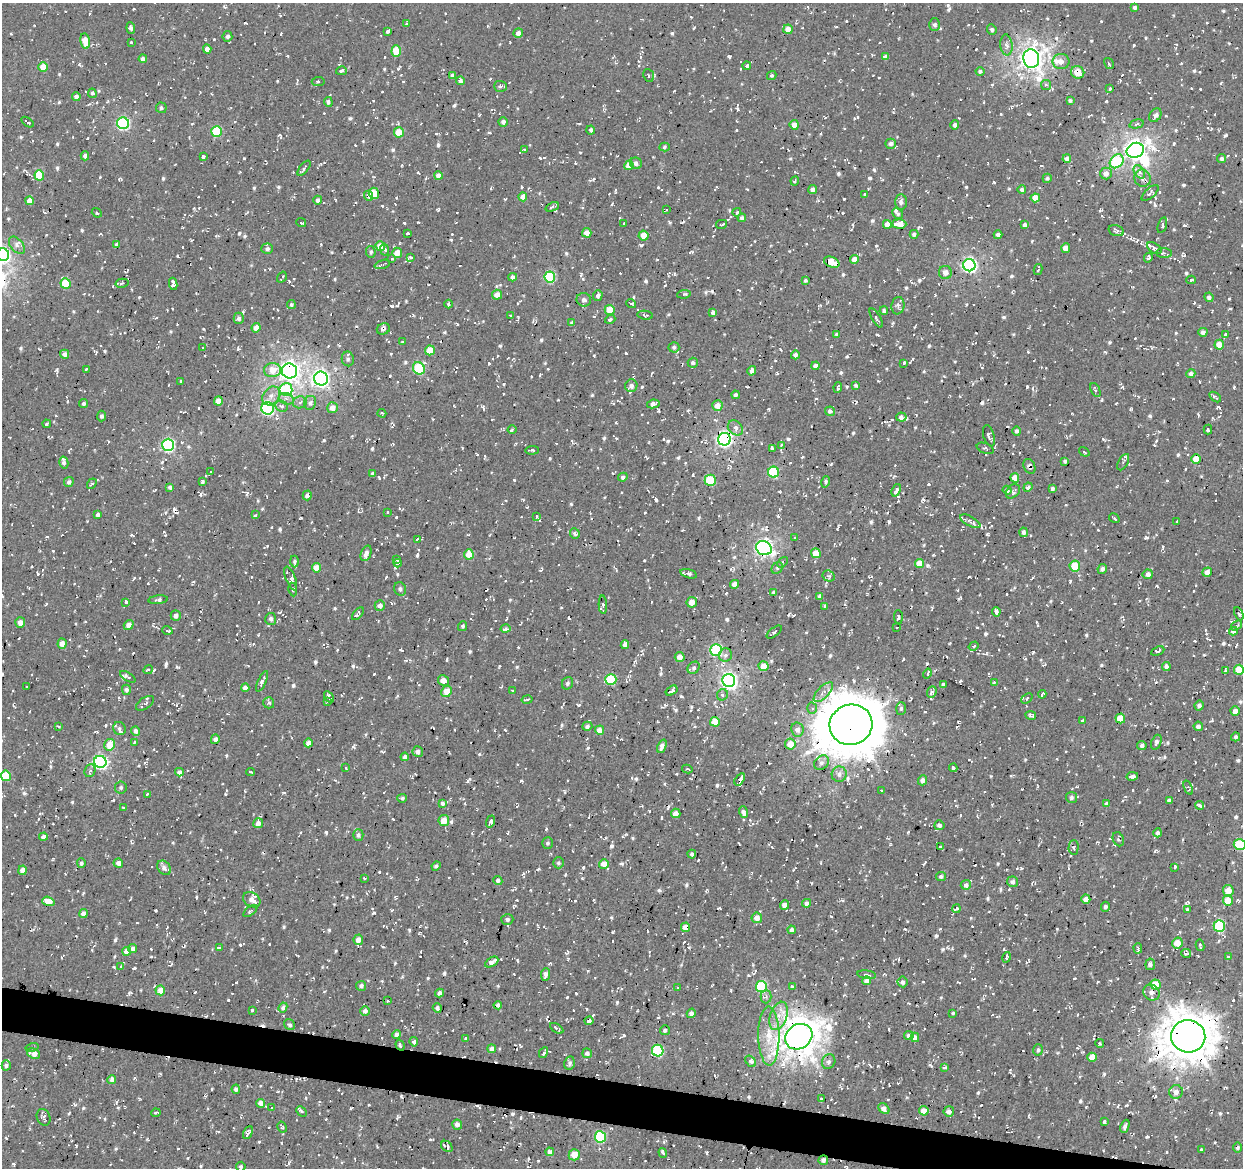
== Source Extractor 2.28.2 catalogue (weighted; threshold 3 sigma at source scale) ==
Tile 6 of 4 x 4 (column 2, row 2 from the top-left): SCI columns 1245-2485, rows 2614-3779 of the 4966 x 5165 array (HDU 1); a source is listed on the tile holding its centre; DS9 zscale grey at full resolution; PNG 1245 x 1170 px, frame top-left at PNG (2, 3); each listed source drawn as its Kron ellipse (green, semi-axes under 4 px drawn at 4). Shown black and unused: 3% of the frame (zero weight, under 2 of 3 exposures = <1% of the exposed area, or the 3 px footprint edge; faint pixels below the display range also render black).
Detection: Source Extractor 2.28.2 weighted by HDU 2 'WHT'; one run over the whole footprint, this tile lists its part. Background 0.00843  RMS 0.0089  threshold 0.0399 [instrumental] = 3 sigma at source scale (4.5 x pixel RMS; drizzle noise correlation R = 1.50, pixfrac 1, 0.0396/0.0396 arcsec/px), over >= 5 px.
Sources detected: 1665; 1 inside a brighter object's white glare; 133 cosmic-ray / hot-pixel residue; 1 long thin detection or spike segment (spike, bleed or trail) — neither listed nor drawn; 24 inside a brighter listed object's ellipse — not listed separately; of the other 1506, all 500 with FLUX_AUTO >= 1.73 (the completeness limit of this list) listed and drawn (1006 fainter detections not listed), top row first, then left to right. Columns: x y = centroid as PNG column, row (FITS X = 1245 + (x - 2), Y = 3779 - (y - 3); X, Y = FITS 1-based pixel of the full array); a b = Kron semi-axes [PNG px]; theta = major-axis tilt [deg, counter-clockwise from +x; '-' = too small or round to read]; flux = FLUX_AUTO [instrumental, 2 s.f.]
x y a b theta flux
1135 7 4 4 - 2.3
407 24 4 3 - 2
935 25 6 5 - 2.4
131 28 6 4 -85 2.3
788 29 4 4 - 9.9
992 30 5 4 - 2.2
388 31 4 3 - 3.8
518 33 5 4 - 4.4
227 36 5 5 - 2.5
85 41 8 4 -79 17
131 42 3 3 - 1.7
1006 45 10 6 -84 4.8
207 49 5 4 - 5.3
396 51 6 5 - 15
885 57 4 4 - 3.1
143 59 4 4 - 3.9
1031 59 9 8 - 800
1061 62 8 7 - 6.4
1109 63 6 3 -58 1.8
747 66 4 3 - 2.5
43 67 5 4 - 14
341 71 5 4 - 2.3
980 72 4 4 - 2.4
1078 72 7 6 - 12
649 75 6 5 - 1.9
772 75 5 4 - 1.7
453 76 4 4 - 3.1
318 81 6 4 5 2.2
461 81 4 4 - 4.1
1046 85 5 5 - 1.8
500 86 6 5 - 1.9
1110 89 4 3 - 2.1
92 93 5 4 - 1.9
76 97 4 4 - 3.4
1070 101 4 4 - 1.9
328 102 5 4 - 2.2
161 108 5 5 - 1.8
1155 115 7 5 54 3.5
27 122 7 3 -34 2.6
503 122 4 4 - 3.2
123 123 6 6 - 140
1137 124 7 4 14 3
794 125 5 4 - 7.3
955 125 4 4 - 3.1
591 130 4 4 - 2.4
217 131 5 5 - 58
399 132 5 5 - 20
891 144 5 5 - 2.9
664 147 5 4 - 1.9
524 150 3 3 - 1.9
1135 150 9 7 23 600
85 156 4 4 - 3.3
203 157 4 3 - 2.4
1222 158 4 4 - 2.4
1067 159 4 4 - 5.5
1117 161 8 6 46 57
636 163 6 5 - 3.5
629 165 5 4 - 15
304 168 9 3 52 3.2
1139 172 7 4 -57 6
1106 173 6 6 - 5.6
39 175 5 5 - 24
438 175 4 4 - 4.4
1047 178 4 4 - 2
1142 178 9 8 - 5.1
795 181 4 3 - 1.7
1022 189 4 4 - 2.3
813 190 4 4 - 3.4
374 193 6 5 - 25
1150 193 10 4 41 2.4
865 194 4 3 - 2.4
369 196 5 3 - 3.5
523 197 4 4 - 7.8
1035 198 4 4 - 12
318 200 5 4 - 3.7
29 201 4 4 - 7.4
901 202 7 6 - 3
552 207 7 4 22 2.3
667 209 3 3 - 2
737 212 4 4 - 2
97 213 5 4 - 1.7
898 214 6 5 - 1.9
742 218 4 4 - 2.9
301 223 5 3 - 2.1
624 224 4 3 - 3.4
722 224 6 2 14 2.1
887 224 4 4 - 8.9
899 224 7 4 -2 20
1025 225 4 4 - 3.1
1162 225 8 4 74 1.9
1116 230 8 5 -16 2.6
408 233 3 3 - 2.9
587 233 5 4 - 7.9
914 234 4 4 - 1.9
644 235 5 5 - 11
998 235 4 4 - 3.7
117 244 4 4 - 3.2
17 245 10 6 -49 3.7
380 246 5 4 - 13
1066 248 5 4 - 12
1154 248 8 5 -33 3.8
267 249 6 5 - 2.6
385 249 6 4 -78 2.4
371 252 6 5 - 1.8
397 253 5 5 - 11
1164 253 8 5 -7 2.5
3 255 6 6 - 220
411 258 4 3 - 2.4
1148 258 5 3 - 2.4
392 259 3 2 - 1.7
854 259 4 4 - 6.4
832 262 8 5 -22 18
382 264 8 3 18 2.1
969 265 6 6 - 260
1038 270 6 2 79 2.3
945 273 6 6 - 6.1
282 277 6 3 58 2.8
513 277 4 4 - 3.5
550 277 5 5 - 81
806 280 4 4 - 1.7
1191 280 4 2 - 2.2
65 283 5 5 - 29
122 283 7 4 13 1.8
173 284 6 4 -82 3
684 294 7 4 7 1.9
497 295 5 5 - 7.2
598 295 5 4 - 3.2
1209 297 5 4 - 3
584 300 7 6 - 3.2
291 304 4 4 - 1.8
449 304 4 3 - 2.9
631 304 5 3 - 2.4
898 306 9 6 81 3
610 310 5 5 - 21
884 311 4 3 - 2
713 312 4 4 - 2.6
645 315 8 4 -7 2.1
511 316 4 3 - 2.7
239 318 5 5 - 2.9
876 318 11 3 -60 1.8
610 319 5 4 - 2.1
572 323 4 4 - 1.8
256 328 4 4 - 8
383 329 7 5 24 3
1203 332 4 4 - 4.2
1226 334 4 3 - 1.9
837 335 4 4 - 1.9
402 342 3 3 - 3.3
1219 345 5 5 - 12
203 347 3 3 - 1.9
674 347 5 5 - 2.1
430 350 5 5 - 18
65 354 4 4 - 4.4
795 355 4 4 - 2.9
348 359 7 6 - 2.4
693 363 5 5 - 2.3
904 363 3 2 - 2
816 366 4 4 - 4.3
419 368 6 5 - 70
86 369 3 3 - 1.7
272 370 8 7 - 12
290 371 8 7 - 530
752 371 5 4 - 4.2
1191 374 4 4 - 3.3
321 379 7 7 - 340
181 381 3 3 - 1.8
856 385 4 4 - 1.8
631 386 6 6 - 3.7
838 387 5 3 - 2.7
286 389 6 6 - 58
1095 390 7 4 -66 2.4
735 395 4 4 - 2.7
271 396 10 8 53 5.7
1215 397 7 4 -36 2
286 399 7 5 -19 3.4
218 401 4 4 - 8.7
300 402 7 6 - 2.4
84 403 4 4 - 2.1
310 403 7 6 - 2.8
653 404 6 4 9 5.3
281 406 6 5 - 3.3
717 406 5 5 - 9.5
268 408 6 6 - 150
332 408 5 5 - 8
830 411 5 4 - 3
382 413 4 3 - 2.2
101 416 5 4 - 2.3
901 417 5 4 - 4.3
47 424 4 3 - 2.4
735 428 8 6 -41 4.4
1208 429 5 3 - 2.5
512 430 4 3 - 2.3
1017 431 4 4 - 2.5
989 436 11 5 -74 3
724 439 6 6 - 280
168 445 6 6 - 150
782 445 3 3 - 1.8
772 448 3 3 - 2.1
985 448 9 5 -21 2
532 450 7 2 2 1.8
1084 452 6 3 -35 1.9
1196 459 5 4 - 17
1065 461 4 3 - 1.9
1123 462 9 4 61 2.2
64 463 6 4 -77 2.8
1029 466 8 5 -64 3.2
211 472 3 3 - 10
773 472 5 5 - 70
373 474 3 3 - 1.7
623 477 5 4 - 3.3
1015 478 4 4 - 8.7
710 480 5 5 - 34
69 482 5 4 - 3
203 482 4 3 - 2.5
826 482 6 4 74 1.8
92 484 6 3 54 1.9
170 487 4 4 - 2.6
1028 487 5 4 - 2.9
1052 488 4 3 - 2.8
896 490 6 3 68 3.9
1007 490 4 4 - 3.1
1013 491 8 6 46 2.8
307 495 5 4 - 3.6
387 512 3 3 - 2
98 515 4 3 - 2.6
256 515 3 3 - 2.5
536 516 4 3 - 2.9
1114 518 6 2 -32 1.9
970 521 11 4 -29 3.2
1177 522 4 3 - 2.3
1024 532 5 4 - 3.1
575 533 5 5 - 2.7
794 538 3 3 - 1.9
417 539 4 3 - 5.1
764 548 8 6 -25 280
366 553 8 5 69 4.6
816 553 5 4 - 15
469 554 5 4 - 17
396 559 3 3 - 1.9
294 561 6 4 -90 1.9
782 562 6 4 48 1.9
398 563 4 3 - 2.8
919 563 4 4 - 13
1075 566 5 5 - 25
316 568 4 4 - 14
777 568 6 5 - 2
1102 569 5 4 - 3
1207 572 5 4 - 6.4
689 574 8 4 -15 1.9
1148 574 5 5 - 4.8
829 576 6 5 - 2.4
291 578 13 5 -69 4.5
735 584 4 4 - 7.6
400 589 7 6 - 2.2
293 590 7 4 -82 2
774 592 4 3 - 2.3
820 596 4 4 - 3
158 600 10 4 6 2.6
126 602 3 3 - 2.8
692 602 5 5 - 7.9
380 605 5 5 - 4.4
603 605 9 4 -87 2.7
825 607 4 3 - 2.2
996 612 5 4 - 2.7
358 614 7 4 48 2.5
1239 614 7 4 -65 1.9
176 616 5 5 - 3.7
898 617 7 4 -87 2.3
271 619 6 5 - 2.9
20 622 5 5 - 5.5
129 625 5 4 - 6.7
1236 625 6 4 38 2.1
463 626 5 4 - 1.9
897 627 3 2 - 1.8
505 628 5 4 - 3.2
167 630 5 2 - 1.8
1233 631 4 4 - 3.3
774 632 9 3 38 2.4
62 644 5 4 - 7.2
625 644 4 4 - 3.4
974 646 5 4 - 1.8
716 650 6 6 - 96
1158 651 7 3 25 2.6
725 655 7 6 - 3.5
680 657 5 5 - 6.9
763 666 5 5 - 12
1166 666 4 4 - 3.8
694 668 6 5 - 2.4
148 670 5 3 - 1.9
1226 670 3 3 - 2.4
1239 670 5 5 - 28
927 674 5 4 - 2
128 677 8 4 -31 2.5
611 679 5 5 - 48
443 680 5 5 - 7.8
262 681 11 4 65 3.8
729 681 6 6 - 330
994 682 3 3 - 1.8
567 683 6 5 - 2.1
943 685 4 3 - 1.9
27 687 3 3 - 2.6
245 688 4 4 - 4
126 690 5 4 - 2.6
513 690 3 3 - 2.4
446 691 6 5 - 12
672 691 6 3 34 3.4
823 692 13 5 45 4.7
932 692 6 4 67 3.5
1042 694 4 2 - 1.8
722 695 6 5 - 2.1
329 697 6 3 -60 2.1
1027 698 6 4 41 1.9
527 700 6 3 11 2.4
327 701 3 3 - 2.5
145 703 10 5 35 3.4
269 703 6 5 - 1.9
1199 705 5 4 - 2.5
812 708 5 5 - 2.2
901 708 6 5 - 2.1
1235 711 4 4 - 5.4
1031 715 5 4 - 4.1
1120 718 5 5 - 22
1083 720 4 3 - 3.3
715 722 5 5 - 15
851 725 21 20 - 4400
58 726 4 3 - 1.8
587 726 5 4 - 2.6
1198 726 5 4 - 3.6
119 729 7 6 - 2.5
600 730 4 4 - 8.8
797 730 7 6 - 4.3
136 731 5 4 - 3.5
1236 737 4 4 - 1.8
215 739 5 4 - 2.7
135 742 3 3 - 1.7
1156 742 8 5 69 2.9
308 743 4 4 - 6.5
790 744 5 5 - 11
110 745 6 5 - 14
1142 745 5 4 - 2.5
662 746 7 4 68 4.2
418 752 5 5 - 4.1
405 757 4 4 - 3.5
100 762 6 6 - 190
821 763 8 6 44 3.5
345 768 3 3 - 1.7
953 768 4 3 - 1.8
687 769 5 3 - 1.8
90 771 6 5 - 1.9
179 772 4 4 - 4.1
251 772 4 2 - 2.1
839 774 8 7 - 4.1
6 776 5 5 - 31
1132 776 6 3 12 3.3
740 779 7 3 56 4.5
922 780 5 4 - 4
121 787 6 5 - 2
1188 788 7 4 -69 2
882 790 3 3 - 1.7
147 794 3 3 - 2
1071 797 5 5 - 2.3
402 798 5 4 - 2.1
1169 800 4 4 - 2.9
442 803 4 4 - 2
1107 804 4 4 - 2.7
1199 805 4 3 - 4.6
123 807 3 3 - 1.8
743 812 6 4 -72 5
676 813 4 4 - 4.9
444 820 5 5 - 13
491 821 6 3 71 2.5
258 823 5 5 - 4.1
939 825 5 5 - 2.8
1158 833 4 4 - 2.6
358 835 6 5 - 2.6
43 837 4 4 - 4.6
1118 839 7 5 -64 1.9
548 843 6 5 - 1.9
1240 845 6 5 - 58
940 847 4 3 - 2.6
1074 847 7 5 88 2.2
692 854 4 4 - 2.2
81 863 4 3 - 1.7
118 863 5 4 - 5
558 863 5 5 - 1.7
604 864 5 5 - 10
436 866 5 4 - 2
1175 867 4 2 - 2.6
164 868 8 6 -48 4.6
22 870 5 4 - 6.2
941 876 5 4 - 1.8
364 879 4 3 - 2.1
498 880 5 4 - 2.6
1012 882 5 5 - 3.4
966 885 5 5 - 3.4
1228 891 5 5 - 11
1086 899 4 4 - 7.6
252 900 9 7 -33 7.5
48 901 6 4 -20 20
1228 901 5 5 - 19
807 903 4 4 - 4.3
784 905 4 4 - 5.1
1105 907 5 4 - 2.3
956 909 4 3 - 2.4
1187 909 4 3 - 2.1
250 911 8 4 38 1.9
83 914 4 4 - 6.8
757 918 5 5 - 6.9
507 919 6 5 - 2.4
1219 926 6 5 - 73
685 927 4 4 - 9.7
792 930 4 4 - 3.6
358 940 5 4 - 6.4
1177 943 5 5 - 13
1200 945 6 2 -78 1.7
219 947 4 3 - 2.5
133 948 4 4 - 3.8
1138 948 5 3 - 3.4
127 951 4 4 - 9.4
1186 953 5 4 - 2.9
1006 957 5 4 - 2.1
1228 957 3 3 - 1.9
492 962 7 4 30 5.7
1150 964 6 4 83 2.3
121 967 3 3 - 2.1
545 974 6 4 84 4.4
867 975 9 4 -8 2.8
867 981 4 4 - 3.3
903 982 5 5 - 3.2
1155 984 5 5 - 20
361 986 5 5 - 2.7
761 986 6 5 - 65
792 987 4 3 - 2.8
678 988 3 3 - 1.8
160 990 5 5 - 15
1152 992 8 7 - 4
439 993 4 4 - 3.1
766 997 6 5 - 2.7
388 1001 3 3 - 2.6
498 1005 4 4 - 2.5
283 1007 5 4 - 2.5
437 1008 5 4 - 2.3
252 1010 3 3 - 3.4
365 1011 5 5 - 3.9
691 1013 5 4 - 3.6
953 1013 3 3 - 2.2
778 1016 15 8 71 10
589 1021 4 4 - 3.7
290 1025 6 5 - 2.3
557 1028 7 3 -32 2.2
665 1030 5 5 - 2
397 1035 4 4 - 4.1
769 1036 29 10 -89 21
909 1036 5 4 - 4.9
1188 1036 17 16 - 2900
799 1037 14 12 35 1700
915 1037 5 4 - 5.4
466 1038 4 3 - 2
414 1042 5 4 - 2.3
1100 1043 4 3 - 2.1
400 1045 5 3 - 2.7
32 1047 6 4 15 1.8
492 1049 4 4 - 4.1
1038 1050 6 4 74 2
658 1051 6 5 - 75
543 1053 5 3 - 2.6
587 1053 5 5 - 3.4
34 1054 6 5 - 7.4
1092 1057 4 4 - 11
751 1061 6 4 -53 3.5
829 1062 7 6 - 3.1
569 1063 7 5 77 2.3
6 1065 5 4 - 3.3
945 1067 4 3 - 2.1
112 1079 4 4 - 4.9
236 1089 4 4 - 2.7
1176 1092 7 7 - 5.5
822 1099 4 3 - 2
261 1103 4 4 - 6.9
271 1108 4 2 - 2.2
884 1109 6 4 -46 5.5
301 1111 6 4 -44 2.1
924 1111 4 4 - 12
949 1111 5 5 - 3.6
156 1113 4 3 - 2.4
43 1117 8 6 -69 2.7
1104 1122 4 3 - 3.9
457 1125 5 5 - 4.8
1125 1126 7 3 67 2.8
282 1127 6 4 -61 1.8
248 1133 7 4 64 3.9
600 1137 6 5 - 74
447 1146 6 5 - 3.2
1238 1147 5 4 - 2.2
1201 1149 3 3 - 2.1
550 1152 4 4 - 5.4
663 1153 5 3 - 4.7
574 1155 5 5 - 12
823 1160 5 5 - 3.6
241 1167 5 5 - 1.8
Overlapping masked pixels (flux is a lower limit): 20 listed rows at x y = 1031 59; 832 262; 969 265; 383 329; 290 371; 901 417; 724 439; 1029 466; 764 548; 919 563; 851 725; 685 927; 761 986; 1152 992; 589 1021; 1188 1036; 799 1037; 400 1045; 1125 1126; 823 1160
Isophote crosses this tile's border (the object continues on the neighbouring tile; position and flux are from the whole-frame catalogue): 4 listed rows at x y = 3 255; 1239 670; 6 776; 1240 845